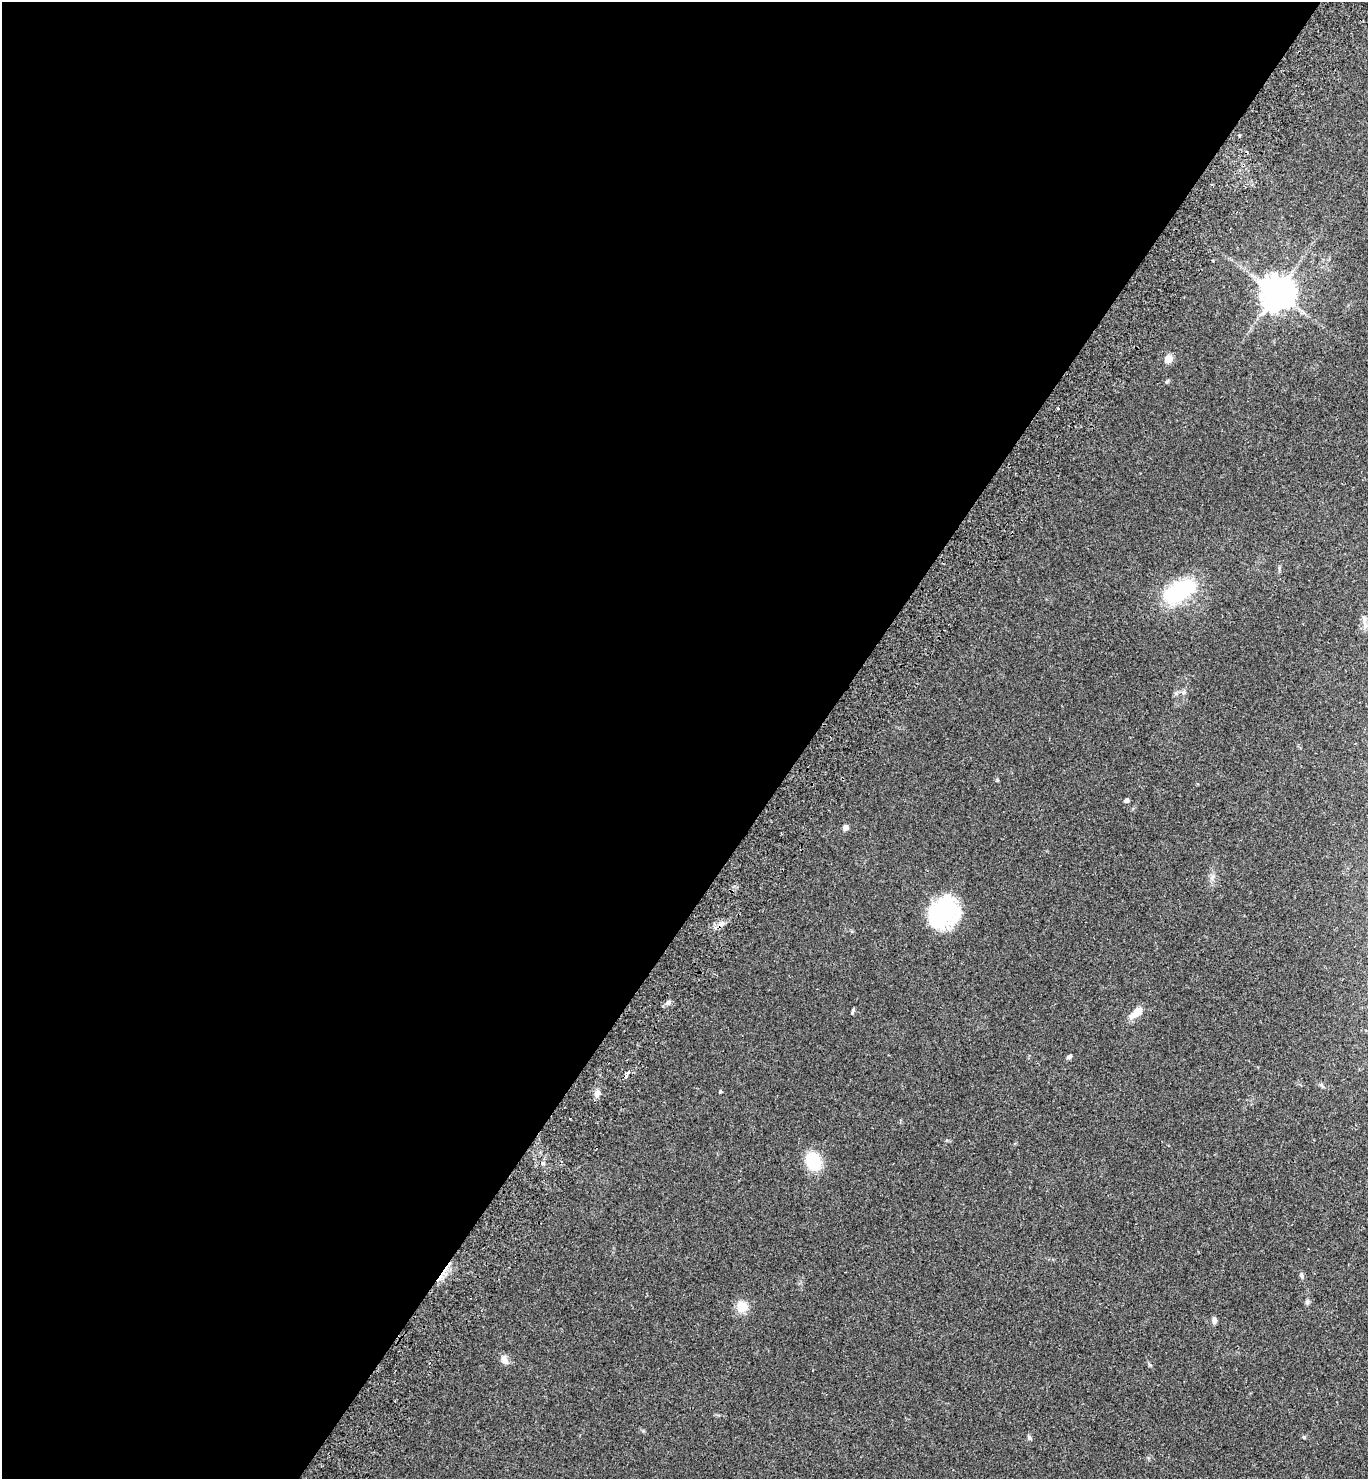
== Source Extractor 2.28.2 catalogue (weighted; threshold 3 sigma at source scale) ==
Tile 5 of 4 x 4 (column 1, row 2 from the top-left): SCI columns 204-1569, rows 2994-4470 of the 6012 x 5983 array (HDU 1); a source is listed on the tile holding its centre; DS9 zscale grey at full resolution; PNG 1370 x 1481 px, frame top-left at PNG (2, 2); no overlay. Shown black and unused: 59% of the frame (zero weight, under 2 of 3 exposures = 3% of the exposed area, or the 3 px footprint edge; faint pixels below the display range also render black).
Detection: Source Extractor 2.28.2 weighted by HDU 2 'WHT'; one run over the whole footprint, this tile lists its part. Background 0.086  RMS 0.0078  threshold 0.0351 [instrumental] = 3 sigma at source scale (4.5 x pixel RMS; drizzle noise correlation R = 1.50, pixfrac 1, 0.05/0.05 arcsec/px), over >= 5 px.
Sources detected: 29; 1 cosmic-ray / hot-pixel residue — not listed; the other 28 listed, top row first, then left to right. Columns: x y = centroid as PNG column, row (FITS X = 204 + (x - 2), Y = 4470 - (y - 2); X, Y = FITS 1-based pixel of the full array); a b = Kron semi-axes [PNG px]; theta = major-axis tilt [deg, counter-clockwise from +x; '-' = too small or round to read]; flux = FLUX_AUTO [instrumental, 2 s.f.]
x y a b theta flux
1212 261 3 3 - 0.92
1277 293 10 9 - 1500
1168 359 5 5 - 17
1167 381 6 4 20 0.94
1178 592 22 12 33 96
1366 626 8 5 45 2.5
1183 692 6 6 - 1.7
997 780 5 4 - 0.95
1126 800 4 4 - 2.9
846 827 7 6 - 3.3
1212 877 8 5 45 2.1
943 912 31 24 54 78
668 1002 8 6 31 2.3
853 1011 12 2 73 0.83
1136 1013 17 8 38 9.7
1069 1056 7 5 41 1.8
628 1073 6 3 55 6.4
720 1091 4 3 - 0.98
597 1093 9 7 68 3.5
813 1161 16 12 -62 32
543 1163 5 4 - 1.1
1301 1275 9 5 -61 1.7
1307 1302 8 5 71 1.5
742 1307 8 8 - 15
1214 1320 8 5 -87 2.6
504 1359 12 8 -65 3.8
1029 1437 6 5 - 1.4
1304 1437 4 4 - 0.81